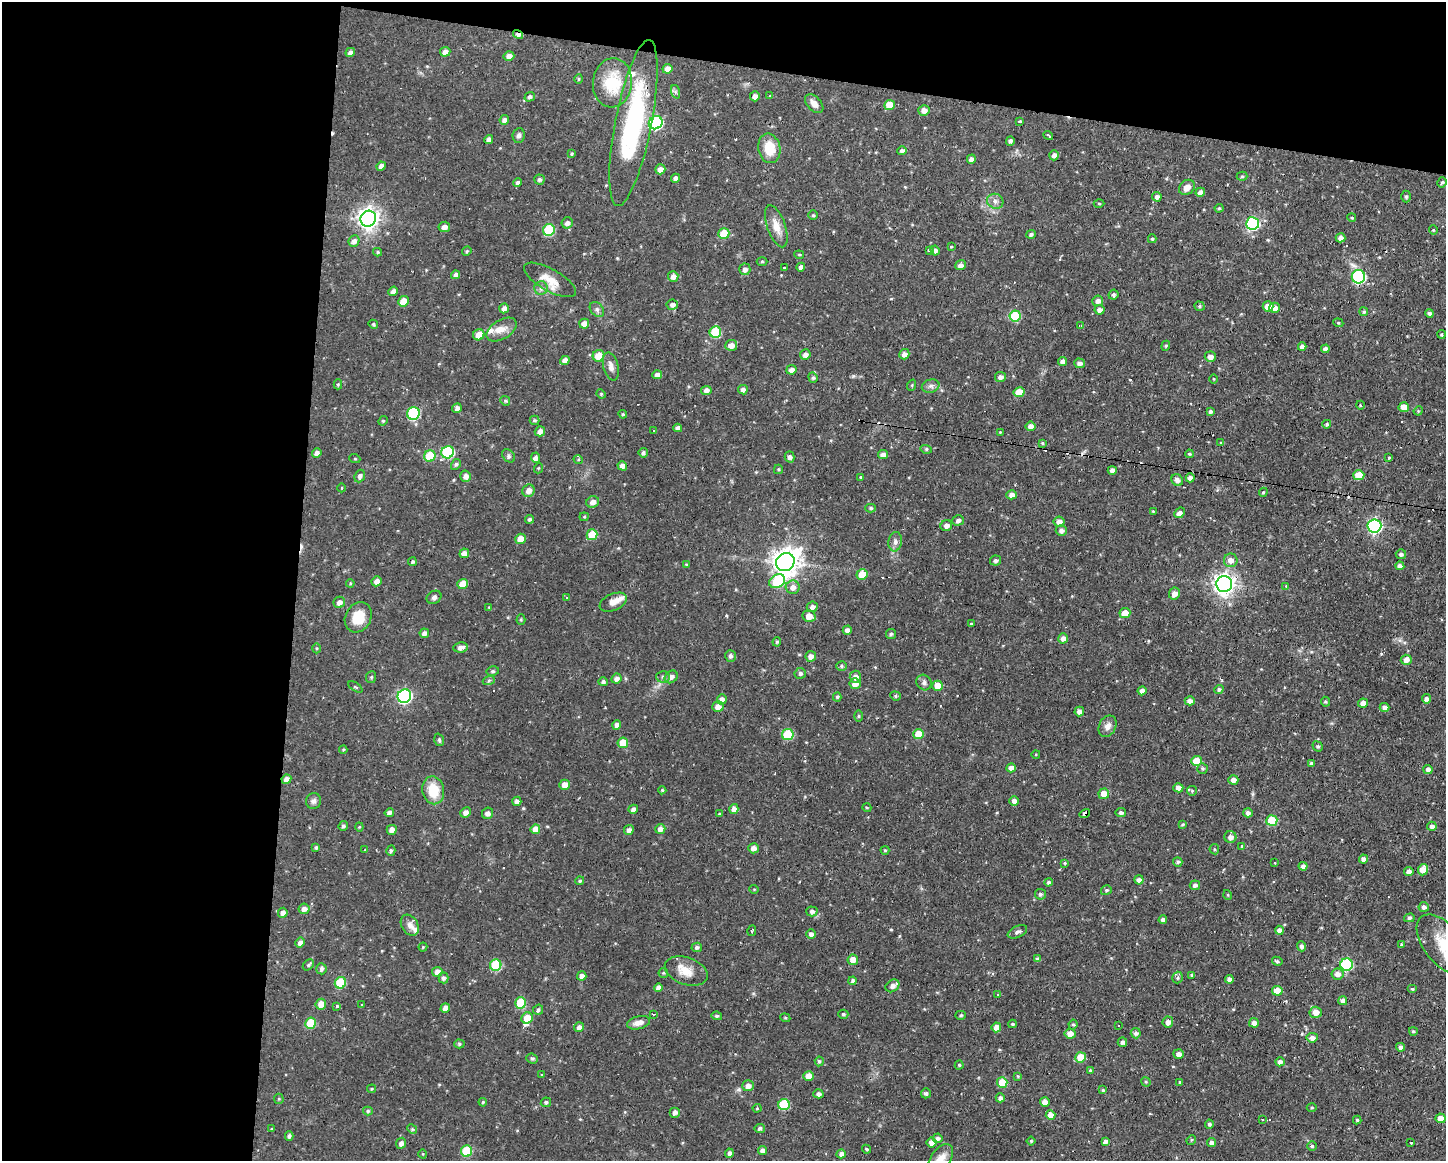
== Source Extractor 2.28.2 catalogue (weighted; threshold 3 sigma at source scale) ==
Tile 1 of 3 x 4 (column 1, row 1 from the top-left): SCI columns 107-1550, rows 3478-4636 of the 4658 x 4636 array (HDU 1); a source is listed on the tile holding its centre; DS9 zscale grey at full resolution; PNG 1448 x 1163 px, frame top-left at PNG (2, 2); each listed source drawn as its Kron ellipse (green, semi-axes under 4 px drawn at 4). Shown black and unused: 26% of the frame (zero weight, under 2 of 3 exposures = <1% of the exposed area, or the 3 px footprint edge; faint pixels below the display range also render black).
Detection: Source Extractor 2.28.2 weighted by HDU 2 'WHT'; one run over the whole footprint, this tile lists its part. Background 0.108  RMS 0.0061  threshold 0.0276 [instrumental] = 3 sigma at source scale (4.5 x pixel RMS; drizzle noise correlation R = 1.50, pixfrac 1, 0.05/0.05 arcsec/px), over >= 5 px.
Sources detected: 449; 11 cosmic-ray / hot-pixel residue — neither listed nor drawn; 5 inside a brighter listed object's ellipse — not listed separately; the other 433 listed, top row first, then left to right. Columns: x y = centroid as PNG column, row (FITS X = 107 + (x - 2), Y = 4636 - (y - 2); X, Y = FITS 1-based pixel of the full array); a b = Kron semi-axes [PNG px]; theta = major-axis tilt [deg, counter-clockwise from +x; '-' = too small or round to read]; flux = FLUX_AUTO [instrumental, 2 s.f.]
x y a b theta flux
518 35 5 4 - 2.5
350 52 5 4 - 2.3
445 52 5 5 - 3.2
509 56 5 4 - 3.2
667 69 5 5 - 3.7
579 79 5 4 - 0.72
612 83 24 19 84 24
676 92 7 4 -71 1.1
755 96 5 5 - 3.2
770 96 4 3 - 0.59
530 97 5 4 - 1.4
814 104 11 7 -46 3.5
889 105 5 5 - 8.1
924 110 5 5 - 3.4
504 120 5 4 - 2.6
1020 121 3 2 - 0.96
633 123 84 18 79 84
656 123 7 6 - 65
519 135 7 6 - 1.8
1048 135 5 3 - 3.5
489 139 4 4 - 2.6
1010 141 5 4 - 1.5
769 148 15 11 -79 13
902 150 5 4 - 1.6
571 154 3 3 - 1.1
1054 155 5 5 - 2.6
971 159 5 4 - 2.9
381 166 5 4 - 2.7
660 169 5 5 - 3.5
1242 176 5 4 - 0.83
675 178 5 4 - 2.2
539 179 5 5 - 1.4
1442 182 5 4 - 1.3
517 183 4 4 - 1.7
1187 187 8 7 - 3.9
1200 192 5 4 - 3
1157 197 5 4 - 2.1
1406 197 6 4 -89 1
995 201 8 7 - 2.5
1099 203 5 3 - 0.66
1219 208 4 4 - 0.71
813 215 5 4 - 0.81
1352 218 4 3 - 0.6
368 219 8 7 - 390
567 223 6 5 - 2.3
1253 223 6 6 - 64
776 226 22 9 -70 7.4
444 227 6 5 - 3
549 230 6 5 - 31
1433 230 4 4 - 0.72
724 233 5 5 - 15
1031 234 5 4 - 1.4
1340 238 5 4 - 2.7
1152 239 4 4 - 0.87
354 241 6 5 - 2.5
951 247 3 3 - 0.54
929 250 3 3 - 0.76
467 251 5 4 - 0.83
935 251 5 4 - 2.3
377 252 4 4 - 0.75
799 255 5 3 - 0.65
762 261 5 3 - 0.68
960 265 5 4 - 2.5
801 267 4 4 - 2.3
784 268 3 3 - 1.3
745 269 6 5 - 2.3
456 275 4 4 - 2.7
673 276 5 5 - 3
1358 277 7 6 - 62
550 280 29 11 -29 9.5
541 288 7 6 - 1.9
393 291 5 4 - 2.6
1113 295 5 5 - 1.3
403 301 5 5 - 7.8
1098 301 5 5 - 2.6
672 305 6 5 - 2.3
1200 306 5 4 - 0.94
1268 306 5 5 - 6.8
504 308 5 4 - 2.7
1275 308 5 5 - 3.9
597 309 8 6 -50 1.8
1099 310 5 5 - 2.7
1364 312 4 4 - 1
1430 313 4 4 - 1.6
1015 316 6 5 - 23
1338 323 5 4 - 0.72
373 324 5 4 - 0.98
584 324 5 5 - 4.6
1081 326 4 2 - 0.56
502 330 16 9 31 5.9
715 332 6 5 - 26
1441 334 4 4 - 0.94
479 335 6 5 - 6.6
731 345 6 5 - 4
1166 346 5 4 - 0.75
1302 347 4 4 - 2.6
1325 349 4 4 - 2.6
805 354 5 5 - 2.7
904 354 5 5 - 3
599 356 6 5 - 9.2
1210 357 5 5 - 2.8
565 360 5 4 - 3.3
1062 361 4 4 - 2.5
1079 363 5 5 - 2.5
611 366 14 7 -76 3.4
791 370 5 5 - 3
657 375 5 4 - 3.1
813 377 5 4 - 1.1
1000 377 5 5 - 2.5
1214 379 4 3 - 0.5
338 384 5 4 - 0.77
912 385 5 3 - 0.58
931 386 9 6 14 2.1
706 390 5 4 - 2.5
743 390 5 4 - 2.4
1019 392 5 5 - 8.8
601 394 5 4 - 0.76
505 401 5 4 - 0.78
1360 405 4 3 - 0.45
1404 407 5 5 - 7.5
457 408 5 4 - 2.5
1418 411 5 4 - 0.59
1210 412 3 3 - 1.2
413 413 6 6 - 50
623 414 4 4 - 0.75
534 420 5 4 - 1.1
383 421 5 4 - 0.74
1327 424 4 4 - 1.1
1031 426 5 5 - 3.1
678 428 4 4 - 2.4
653 430 3 3 - 1.2
540 431 5 5 - 3.2
1000 432 4 3 - 0.54
1042 443 4 3 - 0.77
1221 443 4 3 - 0.64
926 449 6 4 -16 0.75
448 452 6 6 - 52
317 453 5 4 - 2.3
643 453 5 4 - 1.5
1189 454 4 3 - 0.85
883 455 5 4 - 2.9
430 456 6 5 - 18
508 456 7 5 -43 1.3
789 457 5 4 - 2
536 458 5 4 - 2.5
1389 458 3 3 - 0.57
355 459 5 3 - 0.59
578 459 4 3 - 0.63
456 464 6 4 58 1.2
622 466 5 4 - 2.8
539 468 5 3 - 0.62
778 469 5 4 - 0.78
1112 470 4 4 - 2.8
1359 475 5 5 - 12
360 476 6 5 - 1.9
466 476 5 5 - 3.2
860 477 4 3 - 0.57
1190 478 4 4 - 2.4
1177 480 6 5 - 2.5
342 488 4 3 - 0.43
529 491 6 6 - 4.3
1263 492 5 4 - 0.76
1012 495 5 4 - 3.4
593 502 6 5 - 3.5
871 508 5 4 - 1.1
1153 511 4 3 - 0.55
1180 513 6 4 43 3.3
584 517 4 4 - 0.65
529 519 4 4 - 1.3
958 520 6 5 - 2
1059 522 5 5 - 3.4
946 526 6 5 - 2.7
1374 526 7 6 - 110
1061 530 5 5 - 2.3
592 535 5 5 - 14
520 539 5 5 - 6.9
895 542 10 6 83 2.4
464 553 5 4 - 3.3
1401 554 5 5 - 1.5
1231 560 7 7 - 4.1
995 561 5 5 - 1.7
412 562 4 4 - 0.93
785 562 9 8 - 680
686 564 4 3 - 0.58
1400 566 4 4 - 2.5
862 574 5 5 - 8.3
376 581 5 5 - 3
777 581 8 6 28 27
350 583 4 4 - 0.69
463 584 5 5 - 8.7
1224 584 8 8 - 380
1286 586 3 3 - 0.39
793 587 7 7 - 4
1174 594 6 5 - 3.6
434 597 8 6 33 1.7
567 598 3 3 - 1.4
339 602 6 5 - 3.1
613 602 14 8 24 4.3
489 607 4 3 - 0.51
812 607 5 5 - 2.6
1125 613 5 5 - 6.9
809 616 6 5 - 5.8
358 617 16 12 62 13
521 620 5 4 - 0.71
971 624 4 3 - 0.65
847 630 4 4 - 2.6
424 633 4 4 - 2.2
891 634 5 5 - 0.9
1063 638 5 5 - 2.7
777 642 5 4 - 0.81
460 647 7 5 7 2.9
316 648 5 3 - 0.7
730 656 6 5 - 1.8
811 656 5 5 - 3
1406 660 5 5 - 3.1
842 666 5 5 - 0.92
493 671 6 5 - 1.1
800 673 5 5 - 1.6
371 677 6 5 - 1.1
663 677 7 5 -4 1.6
671 677 7 5 41 2.8
855 677 6 5 - 3.2
616 679 5 5 - 2.6
489 680 6 4 19 0.99
603 682 5 4 - 1.5
924 683 8 7 - 2.1
855 684 5 5 - 4.7
938 686 5 5 - 7.7
355 687 8 3 -33 0.71
1219 689 5 4 - 1.2
1142 691 4 4 - 2.7
404 696 7 6 - 100
895 696 5 4 - 0.92
837 697 4 4 - 0.89
722 699 5 5 - 3.2
1426 699 4 4 - 2.3
1190 701 5 4 - 2.9
1325 702 5 4 - 0.88
1363 703 5 4 - 4.2
718 707 6 5 - 4.1
1384 707 5 4 - 2.2
1079 711 5 5 - 2.6
858 716 6 4 90 0.74
617 725 4 4 - 3
1108 726 11 8 65 3.5
918 734 5 5 - 11
788 735 6 5 - 23
439 740 6 4 -71 0.95
623 743 5 5 - 9.1
1318 746 5 4 - 0.87
343 750 4 4 - 0.69
1036 754 4 3 - 0.52
1197 761 5 5 - 13
1311 763 4 3 - 1.5
1011 768 5 4 - 3.5
1202 768 5 5 - 1.1
1428 770 4 4 - 2.6
286 779 5 4 - 3
1233 780 5 4 - 2.9
565 785 5 5 - 4.4
1178 788 5 4 - 3.1
433 790 14 10 -80 15
662 790 4 4 - 0.81
1192 791 5 4 - 0.72
1104 794 5 5 - 7.2
314 801 8 7 - 2
517 801 4 4 - 2.2
1014 801 5 4 - 3.1
867 808 4 3 - 0.55
633 809 4 4 - 2.5
734 809 5 4 - 3.2
465 812 5 5 - 2.8
389 813 5 4 - 2.4
488 813 6 5 - 2.7
1121 813 5 4 - 1.4
1248 813 5 4 - 2
719 814 4 3 - 0.69
1085 814 5 4 - 5.8
1272 821 5 5 - 22
1183 824 4 3 - 0.83
343 826 5 4 - 1.3
1432 826 5 4 - 2
359 827 4 4 - 0.61
535 829 5 4 - 6.2
660 829 5 5 - 3
392 830 5 5 - 3.2
629 830 5 4 - 2.5
1230 837 6 6 - 2.8
1242 846 4 3 - 0.7
316 847 4 4 - 1
754 848 5 5 - 3.2
1214 849 5 4 - 0.78
365 850 3 3 - 0.43
885 850 4 4 - 0.64
391 851 5 4 - 1.3
1364 859 4 4 - 3
1178 862 5 4 - 1.3
1065 863 4 4 - 0.89
1275 863 4 3 - 0.46
1303 866 4 4 - 2.5
1423 870 6 5 - 6.7
1409 872 4 4 - 3.1
1139 880 4 4 - 2.5
580 881 4 4 - 0.89
1049 882 4 4 - 1.3
1195 885 5 5 - 1.9
754 889 5 3 - 0.48
1106 890 5 4 - 1.1
1040 894 5 5 - 1.3
1228 895 5 3 - 0.5
1424 907 5 5 - 1.9
304 909 5 5 - 2.9
812 911 5 5 - 1.9
283 913 5 4 - 2.8
1409 918 5 4 - 1.1
1163 920 4 4 - 1.8
410 925 11 8 -58 3.5
1279 930 4 4 - 3.2
752 931 5 3 - 0.87
1017 932 10 5 25 1.7
811 934 4 4 - 2.1
300 943 5 4 - 2.1
1402 945 4 4 - 0.97
1443 945 35 19 -51 21
1301 946 5 4 - 1.9
423 947 4 4 - 0.67
697 947 5 4 - 1.5
1037 959 4 4 - 1.6
853 960 5 5 - 5.3
1277 961 5 4 - 1.1
308 965 6 4 48 1.1
496 965 6 5 - 24
1346 965 6 6 - 52
321 969 5 5 - 1.6
686 971 22 13 -19 9.2
437 972 5 5 - 3.3
663 973 5 4 - 0.75
1337 974 6 5 - 3.5
1192 975 4 4 - 1.4
582 976 4 4 - 2.6
443 978 5 5 - 1.6
1178 978 6 5 - 1.1
1229 979 4 4 - 2.4
852 981 4 4 - 1.4
340 983 6 5 - 24
892 986 7 6 - 2.9
658 988 4 4 - 3
1412 989 5 4 - 0.87
1277 991 5 5 - 10
998 994 3 3 - 0.71
1343 1001 4 4 - 2.9
521 1003 6 5 - 18
321 1004 5 5 - 5.7
362 1004 3 3 - 1.1
337 1006 4 4 - 1.1
445 1008 5 4 - 3.2
538 1010 5 5 - 1.2
1316 1012 6 5 - 5.8
653 1014 3 2 - 0.83
843 1014 5 4 - 1
961 1015 5 4 - 0.85
717 1016 5 4 - 0.97
527 1018 6 5 - 8.6
785 1018 5 4 - 0.86
1168 1022 5 5 - 2.9
310 1023 6 5 - 19
639 1023 12 6 13 4.2
1254 1023 5 4 - 3
1012 1024 4 3 - 0.85
1073 1024 5 4 - 0.85
1118 1025 2 2 - 0.42
579 1027 5 5 - 2.3
996 1027 5 5 - 4.7
1413 1031 4 4 - 0.85
1136 1033 5 5 - 1.7
1070 1034 5 5 - 4.6
1312 1038 5 5 - 2.7
1122 1042 5 4 - 2
459 1044 5 4 - 0.93
1400 1047 4 4 - 2
1179 1054 5 4 - 2.7
1081 1057 5 5 - 13
532 1059 6 5 - 1.3
819 1061 5 4 - 1
1280 1062 5 4 - 2
959 1065 4 4 - 0.92
1090 1070 4 4 - 0.79
542 1075 3 3 - 0.92
808 1076 5 5 - 4.9
1018 1076 4 4 - 0.61
1002 1082 5 5 - 13
1146 1082 5 4 - 0.62
1180 1082 3 3 - 0.58
748 1086 6 5 - 3.2
372 1089 4 3 - 0.67
1103 1090 4 4 - 0.95
926 1093 5 5 - 1.2
818 1094 5 4 - 2.3
1000 1098 4 4 - 2.2
279 1099 5 5 - 0.77
483 1102 4 4 - 0.74
546 1102 5 4 - 1.3
1045 1102 5 4 - 4.5
784 1105 6 5 - 30
1312 1107 5 3 - 0.63
757 1108 4 4 - 0.54
368 1111 5 4 - 1
675 1112 5 5 - 2.5
1051 1115 5 5 - 6.2
1441 1118 5 5 - 5.1
1263 1119 3 3 - 1.3
1357 1120 4 4 - 0.72
1209 1124 4 4 - 1.3
760 1128 5 4 - 1.7
271 1129 4 2 - 0.41
412 1129 5 4 - 0.86
289 1136 4 4 - 1.5
938 1138 5 4 - 1.9
1191 1140 5 4 - 0.73
1031 1141 4 4 - 0.92
1105 1141 4 4 - 1.9
931 1142 5 5 - 3.2
1411 1142 3 3 - 3.2
401 1143 5 5 - 2.2
1212 1143 5 4 - 2.3
1312 1146 5 4 - 1
867 1149 4 3 - 0.79
467 1151 6 5 - 25
762 1151 4 4 - 2.7
729 1153 4 4 - 1.9
423 1154 4 3 - 0.47
841 1154 4 4 - 2.4
941 1159 17 10 54 6.3
Overlapping masked pixels (flux is a lower limit): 3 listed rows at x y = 518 35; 1048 135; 1085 814
Isophote crosses this tile's border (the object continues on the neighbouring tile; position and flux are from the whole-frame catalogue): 2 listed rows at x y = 1443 945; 941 1159